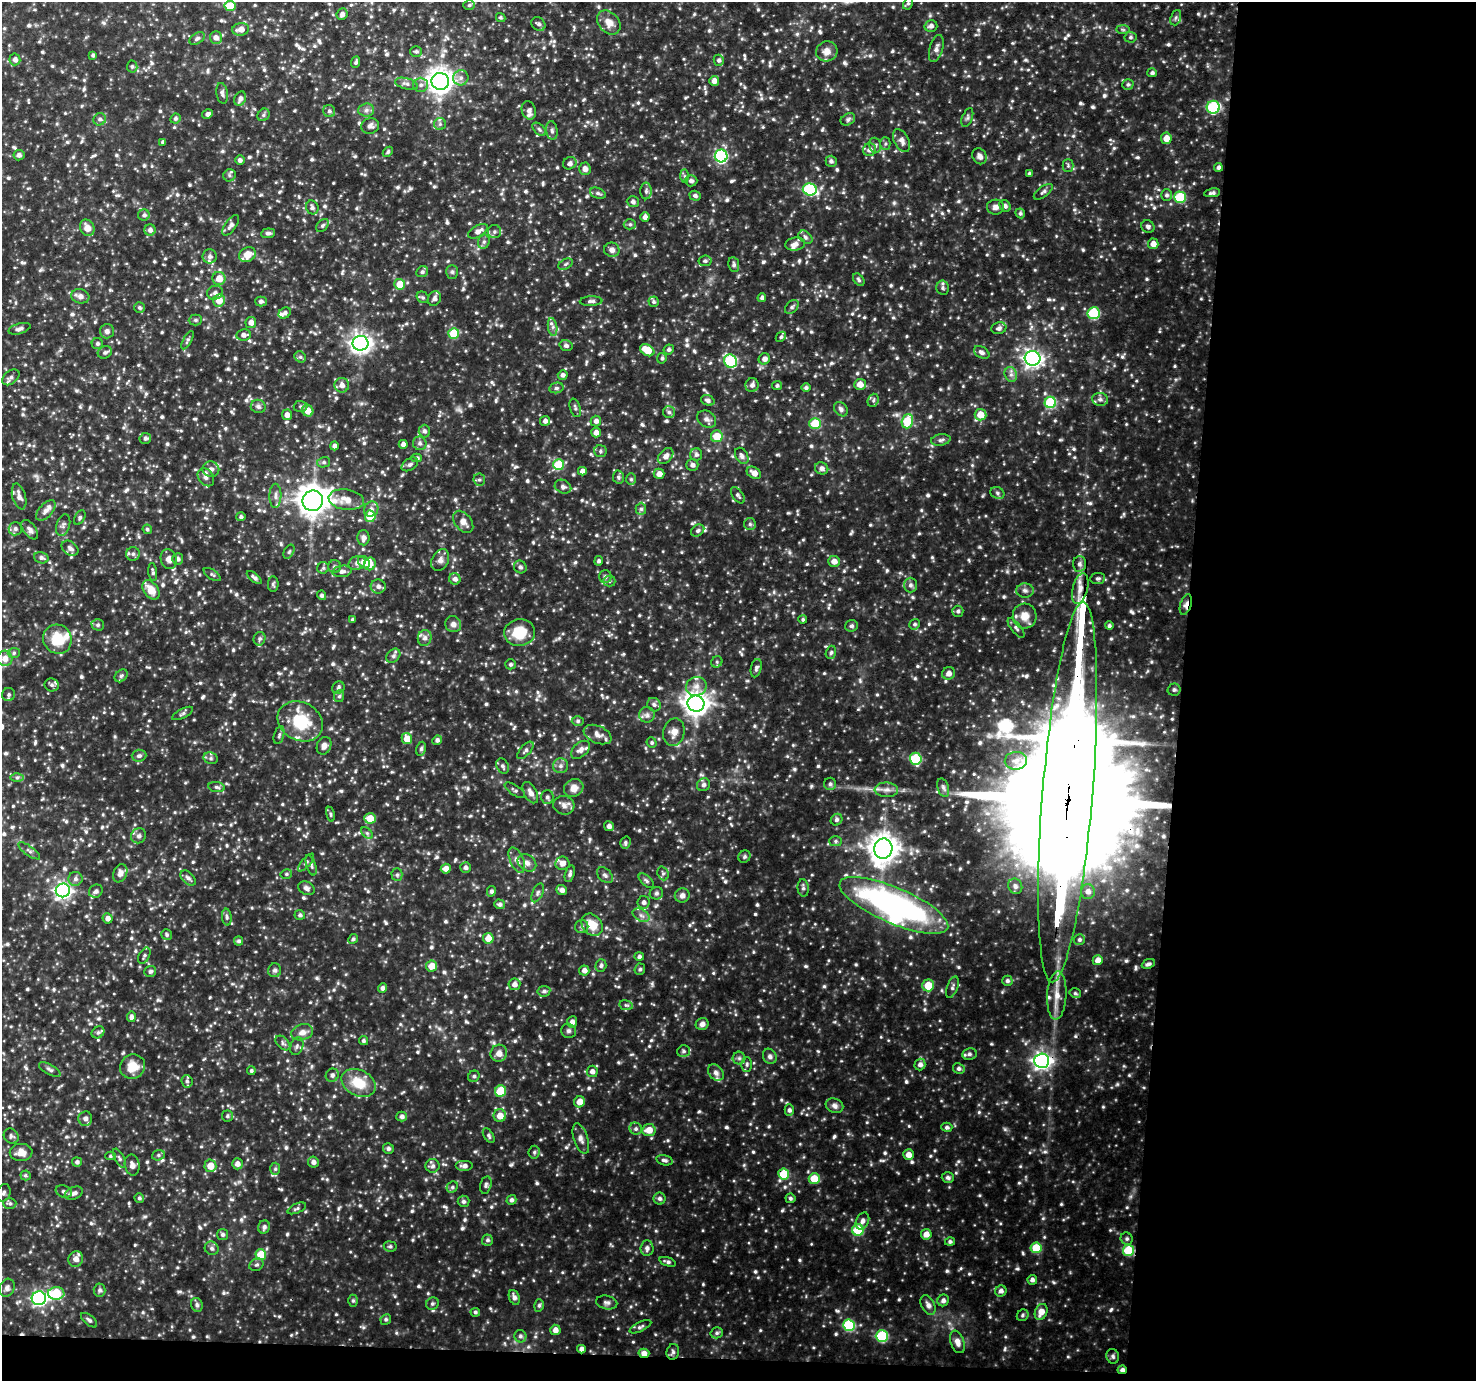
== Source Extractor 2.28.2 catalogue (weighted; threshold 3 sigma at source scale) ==
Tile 9 of 3 x 3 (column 3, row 3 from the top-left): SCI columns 2988-4461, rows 128-1506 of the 4481 x 4515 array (HDU 1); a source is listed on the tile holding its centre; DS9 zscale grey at full resolution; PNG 1478 x 1383 px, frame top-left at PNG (2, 2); each listed source drawn as its Kron ellipse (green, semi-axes under 4 px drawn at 4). Shown black and unused: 21% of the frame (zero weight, under 3 of 4 exposures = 4% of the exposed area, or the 3 px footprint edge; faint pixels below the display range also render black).
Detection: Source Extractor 2.28.2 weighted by HDU 2 'WHT'; one run over the whole footprint, this tile lists its part. Background 0.13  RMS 0.013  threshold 0.0596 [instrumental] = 3 sigma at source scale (4.5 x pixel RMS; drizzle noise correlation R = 1.50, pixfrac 1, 0.05/0.05 arcsec/px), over >= 5 px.
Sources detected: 1239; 1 inside a brighter object's white glare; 1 cosmic-ray / hot-pixel residue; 2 long thin detections or spike segments (spike, bleed or trail) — neither listed nor drawn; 26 inside a brighter listed object's ellipse — not listed separately; of the other 1209, all 500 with FLUX_AUTO >= 2.47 (the completeness limit of this list) listed and drawn (709 fainter detections not listed), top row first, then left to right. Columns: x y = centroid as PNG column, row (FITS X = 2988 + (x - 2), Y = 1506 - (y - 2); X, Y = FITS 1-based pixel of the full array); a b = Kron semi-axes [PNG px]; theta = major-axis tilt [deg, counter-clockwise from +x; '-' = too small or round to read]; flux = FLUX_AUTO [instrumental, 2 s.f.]
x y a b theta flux
908 3 6 4 62 2.6
469 5 6 4 18 2.7
230 6 5 5 - 25
342 14 6 5 - 4.8
501 18 5 4 - 2.5
1176 18 8 5 70 2.9
609 22 13 10 -47 12
538 24 7 6 - 4.6
931 26 6 5 - 5.3
241 29 8 6 10 11
1123 30 7 4 -1 2.5
1130 37 6 5 - 2.8
197 38 8 5 33 3.4
216 38 6 6 - 6.8
936 48 14 6 74 6.1
827 51 11 10 - 11
416 52 6 5 - 3
93 55 4 4 - 3
15 59 6 5 - 5.7
719 60 5 5 - 3.6
356 62 6 4 70 2.6
132 67 6 5 - 2.6
1152 73 5 4 - 3
461 78 7 7 - 5.8
440 81 9 8 - 1200
714 81 5 5 - 7.8
406 84 11 5 -15 4.9
1128 84 5 5 - 2.9
421 85 7 7 - 5.1
222 93 10 5 -80 4.2
240 99 7 5 67 5.7
1213 107 6 6 - 110
366 110 8 6 4 4.8
529 110 9 7 -72 6.3
329 111 6 6 - 3.6
207 114 5 4 - 4.5
264 115 7 5 48 2.8
175 118 5 5 - 2.9
967 118 10 5 68 3
100 119 6 6 - 3.5
848 119 8 5 31 3.4
440 124 6 6 - 2.8
370 126 9 7 16 5.3
539 129 8 5 -43 3.1
552 130 9 5 -82 4
1166 138 6 5 - 14
901 141 12 7 -62 7
163 142 4 3 - 2.9
885 144 6 5 - 2.5
875 145 8 6 -75 3.3
869 150 7 6 - 6
388 152 6 4 47 2.5
19 155 5 5 - 4
721 156 6 6 - 130
980 156 8 7 - 5.7
240 160 5 4 - 3.8
831 161 5 5 - 3.2
570 163 7 6 - 4.5
1068 166 6 5 - 2.5
1218 167 4 4 - 3.4
585 169 6 5 - 6.7
1029 173 4 3 - 2.5
229 175 6 6 - 2.8
685 176 7 4 -89 2.5
691 181 6 5 - 4.2
810 189 7 6 - 120
646 191 8 6 90 3.9
1043 192 11 5 37 3.7
598 193 8 5 -20 3.3
1212 193 8 4 9 3.3
1166 195 6 5 - 2.8
695 196 6 5 - 3.2
1180 197 6 5 - 66
633 202 6 5 - 4.3
1005 206 6 5 - 3.9
312 207 7 6 - 3.9
995 207 8 7 - 5.3
1020 213 5 4 - 2.8
144 215 6 6 - 3.2
645 217 5 4 - 5.7
630 224 6 5 - 2.5
231 225 12 5 55 5.9
322 225 7 5 50 2.7
1148 227 7 6 - 3.2
87 228 8 7 - 12
150 230 5 5 - 5.2
478 231 11 5 31 7.5
494 232 6 6 - 3.7
268 233 7 5 5 3.6
805 237 8 5 -41 3.4
484 242 7 5 69 3.3
795 244 10 6 7 6.7
1153 244 5 5 - 8.7
612 250 7 7 - 5.9
247 255 9 7 29 17
210 256 7 7 - 5
705 261 6 5 - 3
566 264 7 5 28 2.7
734 264 7 5 -81 3.4
422 272 6 5 - 3.2
452 272 7 5 -89 2.8
219 279 6 6 - 15
859 280 7 5 -53 2.7
400 284 5 5 - 22
943 288 7 6 - 3.2
215 293 8 7 - 4.5
80 296 9 7 -16 6.6
423 297 6 5 - 2.5
434 298 8 6 63 5.2
762 298 4 4 - 3.6
219 300 6 6 - 15
261 301 5 5 - 3.9
591 301 11 5 3 3.9
653 302 5 5 - 2.5
139 307 5 5 - 2.7
792 307 8 5 48 3.2
285 313 6 5 - 4.2
1094 313 6 6 - 81
195 320 7 5 1 2.6
251 323 5 5 - 7.5
553 327 9 4 -81 4.8
999 328 7 6 - 4.1
19 329 11 5 16 4.6
107 331 7 7 - 4.4
454 333 5 5 - 42
243 335 7 5 10 6.3
781 337 6 4 46 2.6
187 340 10 4 61 2.9
361 343 8 7 - 710
97 344 5 5 - 3.2
566 346 6 5 - 3.6
647 350 8 5 -32 23
669 350 5 5 - 3.2
105 352 7 6 - 3.5
982 352 8 5 -31 4.8
300 357 6 5 - 2.5
662 358 5 4 - 2.6
1033 358 8 7 - 530
764 359 6 5 - 6.3
730 361 7 6 - 95
1011 374 7 6 - 4.4
563 375 5 5 - 4
11 377 10 6 40 4.7
860 384 6 5 - 12
342 385 7 7 - 8.3
752 385 7 6 - 5
777 385 5 4 - 2.8
806 387 5 4 - 3.2
556 388 7 5 14 2.9
1100 399 8 6 -10 4.8
708 400 7 5 -19 4.1
873 400 7 5 69 2.9
1050 402 6 5 - 89
258 406 7 6 - 3.8
301 406 7 5 -1 2.9
575 408 9 5 -72 3.2
841 409 8 6 -50 4.4
308 411 6 5 - 15
669 412 6 6 - 3.2
287 415 5 5 - 8.3
980 415 6 5 - 17
707 419 10 8 -32 5.3
545 421 5 5 - 5
596 421 5 5 - 5.2
907 421 7 5 72 47
815 424 6 5 - 42
424 431 6 6 - 3.9
596 433 5 5 - 7
717 436 6 6 - 25
145 438 6 5 - 3.7
941 440 10 5 9 3.8
420 443 7 6 - 4.3
403 444 4 4 - 5
334 446 4 4 - 4.5
600 451 6 6 - 2.8
696 454 6 6 - 4.1
666 456 9 6 47 7.4
742 456 9 6 -60 5.1
417 458 5 4 - 3
324 462 6 5 - 2.9
410 464 9 5 32 3.7
559 465 5 5 - 49
692 465 6 5 - 5.4
822 468 7 6 - 5.4
211 469 8 7 - 7.3
582 471 4 4 - 6.8
754 473 8 5 -32 9
659 474 5 5 - 7.9
206 477 10 7 -54 5.9
618 477 6 5 - 3.3
631 479 6 5 - 2.5
479 480 6 5 - 2.7
563 487 8 6 -24 4.5
997 493 7 5 -23 3.3
738 495 9 5 -54 3.6
19 496 13 6 -75 7.4
275 496 12 6 89 5.5
346 500 18 10 -8 16
313 501 10 10 - 2000
371 509 8 7 - 6
641 509 6 5 - 3.3
46 510 12 6 47 6.1
370 516 6 5 - 33
241 517 4 4 - 3.3
80 518 8 5 61 2.7
463 522 12 8 -51 9.1
750 524 6 6 - 2.6
63 525 11 6 73 4.6
15 529 7 6 - 4.6
147 529 5 4 - 2.5
30 530 11 6 -53 5.1
698 531 7 5 35 3.4
363 538 7 6 - 6.2
70 548 9 6 -37 5.4
289 552 7 5 62 2.5
133 554 7 6 - 4.2
41 558 7 5 -17 3.8
169 559 10 8 -73 7.1
178 559 6 5 - 4
440 560 11 8 64 6.6
599 561 4 4 - 3.2
834 561 6 5 - 8.3
364 562 7 5 -48 12
357 563 9 7 25 5.9
370 564 6 6 - 8.6
1079 564 7 6 - 4.4
334 567 6 6 - 2.7
520 567 7 6 - 3.4
323 568 6 5 - 2.7
342 571 9 5 9 5
153 572 9 4 -82 3.2
212 575 9 4 -33 2.7
254 577 9 4 -39 4.4
605 577 6 6 - 3.5
1098 578 7 5 9 3.4
455 579 6 5 - 5.6
609 581 6 5 - 2.5
273 584 8 5 89 2.5
910 585 7 6 - 3.9
378 586 7 7 - 5.8
1080 588 16 7 76 13
151 590 11 7 -53 18
1025 590 8 7 - 4.6
322 595 5 4 - 3.3
1186 604 11 5 72 6
958 611 5 5 - 2.7
1025 616 12 12 - 16
803 619 4 4 - 2.5
352 620 4 4 - 2.5
453 624 8 7 - 6.5
915 624 5 5 - 2.8
98 625 6 5 - 3
852 626 6 6 - 3.1
1109 626 4 4 - 2.7
1016 628 12 5 -51 4
520 633 15 13 12 38
425 638 8 7 - 6
57 639 15 14 - 36
260 639 7 6 - 3.1
831 652 7 5 73 2.7
14 653 6 5 - 2.5
393 656 8 6 46 3.3
5 658 8 7 - 11
717 662 6 5 - 2.6
510 664 5 5 - 3
756 668 9 5 76 3.5
949 673 6 6 - 6.8
121 676 7 5 44 3.1
52 685 7 6 - 3.8
696 686 10 9 - 10
338 688 6 6 - 3.4
1174 690 6 6 - 3.2
9 695 6 6 - 3.5
339 696 6 5 - 2.8
696 704 8 8 - 1200
654 705 7 6 - 3.9
183 713 11 4 27 3.5
647 715 8 7 - 5.1
300 721 23 19 -29 54
578 721 6 5 - 3
674 732 14 10 76 11
279 735 9 5 74 3.2
598 735 14 8 -23 9.3
407 739 6 5 - 19
437 740 5 4 - 3.9
652 743 5 5 - 2.5
324 746 9 7 65 6.4
421 749 7 5 79 3.2
525 750 10 5 48 3.9
580 750 11 7 40 7.1
139 756 7 6 - 3.7
211 758 7 5 -21 3.2
916 759 6 6 - 77
1016 761 11 9 3 9.7
503 766 8 6 -64 3.6
560 766 7 7 - 5.2
17 777 6 4 1 2.5
830 784 6 6 - 2.9
704 785 7 6 - 4.4
217 787 8 5 -9 3.5
574 788 10 8 35 11
943 788 9 5 -72 3.5
515 790 12 5 -34 3.2
886 790 12 7 -2 7.4
1068 792 191 25 85 99000
530 793 11 6 -63 7.4
547 797 7 6 - 3.7
564 805 10 9 - 7
330 814 7 4 -78 2.5
370 818 6 5 - 19
837 820 6 5 - 3.3
609 826 5 5 - 5.1
367 833 7 4 -45 2.5
139 836 8 7 - 4.6
836 841 6 5 - 2.7
625 843 6 5 - 2.6
883 849 10 9 - 1700
29 851 13 4 -36 3.9
744 857 6 5 - 2.7
517 860 13 7 -66 7.9
306 863 11 4 49 3
527 863 10 8 -36 6.9
562 863 7 6 - 7.7
311 865 11 4 -72 3.6
465 867 5 5 - 4.2
446 869 5 5 - 9.9
120 873 9 6 68 6.2
663 873 7 5 -69 2.8
286 874 6 4 14 2.6
570 874 8 4 74 3.7
397 875 6 5 - 2.9
605 875 9 6 -45 4.1
188 878 9 5 -44 4.6
75 879 7 7 - 4.7
646 881 9 5 -42 3.6
1015 886 8 7 - 5.3
306 888 8 6 -28 4.7
803 888 9 5 -84 4
63 890 7 7 - 440
562 890 5 5 - 6
96 891 7 6 - 4.7
491 891 5 4 - 3.2
1088 892 7 7 - 6.5
538 893 10 5 66 3.4
656 893 7 6 - 3.1
682 895 7 7 - 5.7
644 902 6 6 - 5.1
499 904 5 5 - 3.6
894 905 59 18 -23 350
300 915 5 5 - 2.7
641 915 9 5 -29 5.3
227 917 8 5 -85 3.1
108 918 5 5 - 7.1
592 925 12 9 -50 20
582 926 6 6 - 3.9
167 935 6 5 - 2.5
488 938 5 5 - 16
353 939 5 4 - 2.7
1079 940 5 5 - 3.4
239 941 4 4 - 3
144 956 9 5 63 2.9
639 957 5 4 - 3.6
1098 960 5 5 - 11
1148 964 7 4 22 3.2
432 966 5 5 - 15
601 966 6 5 - 2.7
640 969 6 5 - 2.7
275 970 7 6 - 3.6
584 970 5 5 - 6.6
150 971 6 5 - 3.3
1007 981 5 5 - 3.3
514 984 6 5 - 6.4
928 985 6 6 - 25
952 987 11 5 70 3.8
382 988 5 4 - 4.4
544 991 6 5 - 3.5
1075 993 6 4 -15 2.5
1057 995 24 9 87 20
626 1005 7 5 -11 2.5
131 1017 5 4 - 4.4
572 1022 6 5 - 6
702 1024 6 6 - 5.6
569 1031 7 7 - 3.8
98 1032 7 5 35 2.9
302 1032 11 8 16 8.4
363 1041 4 4 - 2.8
283 1043 9 5 -45 3.7
297 1046 9 6 70 4
683 1051 6 6 - 3.1
499 1053 8 8 - 9.4
969 1054 7 6 - 4.2
770 1056 8 6 -60 4.3
739 1058 6 6 - 3.2
1042 1061 7 7 - 540
747 1064 7 5 90 2.7
920 1065 6 5 - 5.6
132 1067 13 12 - 20
959 1068 6 5 - 3.6
50 1070 12 4 -29 3.8
251 1071 4 4 - 2.6
592 1071 6 5 - 5.9
716 1073 9 7 -49 5.4
332 1075 7 6 - 4.7
474 1076 6 5 - 3
187 1081 6 5 - 3.4
359 1083 18 13 -27 33
501 1091 6 5 - 41
579 1102 6 5 - 12
834 1106 9 7 -22 5.7
789 1110 5 4 - 3.8
227 1116 5 5 - 2.5
500 1116 6 6 - 15
402 1117 5 5 - 4.4
85 1119 7 7 - 5.7
947 1127 5 4 - 3.4
636 1129 6 6 - 3.5
649 1130 7 6 - 14
11 1136 8 7 - 3.6
489 1136 8 5 -58 3
581 1139 16 7 -72 6.8
388 1149 5 5 - 3.1
21 1152 11 8 0 10
534 1152 6 5 - 2.8
158 1155 6 5 - 2.8
908 1155 5 5 - 9
110 1156 5 4 - 2.5
119 1158 10 4 -62 3.3
664 1160 9 5 -12 3.6
77 1162 5 5 - 3.6
313 1162 5 5 - 5.7
237 1164 5 5 - 5.9
132 1165 10 7 -79 7.1
210 1166 6 6 - 16
433 1166 7 7 - 4.4
464 1166 9 5 0 5.9
275 1169 6 5 - 2.5
784 1174 5 5 - 40
25 1175 5 5 - 2.5
948 1178 6 5 - 3.9
814 1179 5 5 - 27
486 1185 9 5 76 3.6
452 1187 6 5 - 2.8
64 1191 8 6 -19 3.9
4 1193 9 7 71 4.5
74 1193 9 6 24 5
139 1198 5 4 - 2.7
660 1198 6 6 - 3.9
790 1198 5 5 - 2.9
511 1200 5 5 - 3.8
463 1201 6 5 - 3.1
10 1203 7 5 -1 3.1
297 1208 10 4 23 3.1
862 1221 9 6 65 5.8
264 1227 6 6 - 4.2
858 1230 6 6 - 45
222 1234 5 5 - 3.3
926 1234 5 5 - 9.8
1127 1239 6 6 - 3.3
487 1240 5 5 - 3.1
950 1242 5 4 - 2.8
390 1246 6 5 - 2.8
212 1248 7 6 - 3.8
647 1248 8 6 84 4.9
1036 1248 5 5 - 36
1129 1250 5 5 - 61
261 1255 5 5 - 38
76 1259 8 7 - 8.9
668 1262 8 4 -18 3.8
256 1265 7 5 28 3
1032 1280 5 5 - 4.7
7 1288 9 7 65 4.8
100 1290 6 6 - 3.5
1001 1291 6 5 - 5.1
56 1293 8 6 2 56
514 1297 8 5 -70 5.1
39 1298 7 6 - 320
943 1300 6 5 - 4.9
353 1301 6 5 - 2.6
607 1302 11 6 -12 4.4
432 1304 6 6 - 2.7
197 1305 7 5 -68 3.5
539 1305 6 5 - 2.9
928 1305 10 6 -63 6
475 1312 5 4 - 2.6
1041 1312 8 6 66 13
1023 1315 6 5 - 2.7
386 1319 5 5 - 2.7
89 1320 9 5 -41 3.5
849 1325 6 5 - 95
640 1327 12 4 25 3.7
555 1330 5 5 - 7.2
717 1333 6 5 - 3.2
520 1336 6 6 - 3.8
882 1336 6 6 - 81
957 1342 12 6 -69 8.7
581 1349 4 4 - 6.4
673 1352 8 6 77 3.7
644 1353 5 4 - 8.6
1113 1356 7 6 - 3.3
1122 1370 5 4 - 5.3
Overlapping masked pixels (flux is a lower limit): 9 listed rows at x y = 1186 604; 520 633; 1068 792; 1042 1061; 784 1174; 1129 1250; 957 1342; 644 1353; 1122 1370
Isophote crosses this tile's border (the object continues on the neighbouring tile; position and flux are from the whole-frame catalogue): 1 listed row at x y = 4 1193